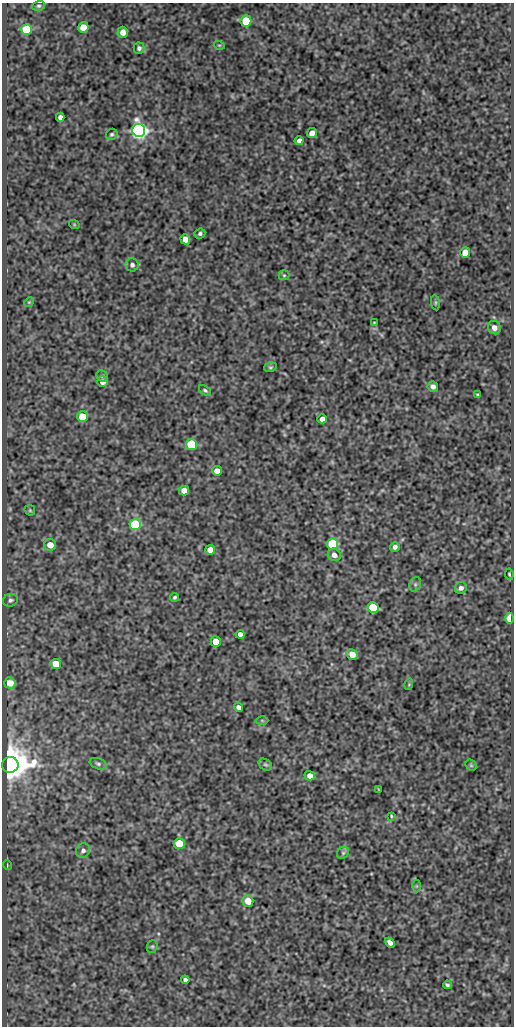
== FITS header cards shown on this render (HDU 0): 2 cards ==
NAXIS1  =                  512
NAXIS2  =                 1024

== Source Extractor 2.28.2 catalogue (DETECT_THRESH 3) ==
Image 512 x 1024 px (HDU 0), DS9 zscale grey, 1 PNG px = 1 image px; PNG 516 x 1028 px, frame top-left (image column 1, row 1024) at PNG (2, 3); each listed source drawn as its Kron ellipse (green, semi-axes under 4 px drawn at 4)
Background 93.1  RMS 0.57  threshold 1.7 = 3 sigma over >= 5 px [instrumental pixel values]
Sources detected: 72; all 72 listed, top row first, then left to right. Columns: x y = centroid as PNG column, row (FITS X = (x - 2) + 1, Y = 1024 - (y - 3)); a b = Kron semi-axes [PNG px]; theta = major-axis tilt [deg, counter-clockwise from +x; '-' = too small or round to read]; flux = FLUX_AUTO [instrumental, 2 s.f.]
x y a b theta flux
38 6 6 5 - 70
246 21 5 5 - 1700
83 27 5 5 - 720
26 29 5 5 - 2400
123 32 5 5 - 310
219 45 5 3 - 36
139 48 5 5 - 89
60 117 4 4 - 140
139 130 6 6 - 18000
312 133 5 5 - 330
112 134 6 5 - 74
299 140 4 4 - 130
74 224 5 3 - 33
200 234 5 5 - 85
185 239 5 4 - 330
465 253 5 5 - 510
132 265 6 6 - 120
284 275 5 5 - 56
29 302 5 4 - 42
435 303 7 4 -82 49
374 322 3 2 - 27
494 328 7 6 - 240
270 367 6 5 - 60
102 376 6 5 - 65
102 382 5 5 - 260
433 387 5 5 - 150
205 390 7 4 -37 61
478 395 4 3 - 59
82 417 5 5 - 1200
322 419 4 4 - 200
191 444 5 5 - 2200
217 471 5 4 - 340
184 491 5 5 - 360
30 510 6 4 -45 47
135 525 5 5 - 3000
332 544 6 5 - 3300
50 545 6 6 - 400
395 547 5 5 - 130
210 550 5 5 - 340
334 555 7 6 - 200
509 574 5 3 - 46
415 584 7 5 71 93
461 588 6 5 - 150
175 597 4 4 - 61
10 600 7 6 - 100
373 608 6 5 - 1900
509 618 5 4 - 540
240 634 4 4 - 170
216 642 5 5 - 680
352 654 6 5 - 420
56 664 5 5 - 800
10 683 6 5 - 360
409 684 6 3 73 36
238 707 4 4 - 150
262 720 6 4 -1 47
98 764 9 5 -21 90
10 765 8 8 - 92000
265 765 7 5 -33 71
471 765 6 5 - 56
310 776 5 4 - 270
378 789 3 2 - 25
391 816 3 3 - 37
179 843 5 5 - 1500
83 850 7 6 - 140
343 853 6 5 - 72
7 865 5 3 - 33
416 886 6 4 90 46
248 901 6 5 - 510
390 943 6 4 -43 170
152 946 6 5 - 61
185 980 4 4 - 110
447 985 4 3 - 77